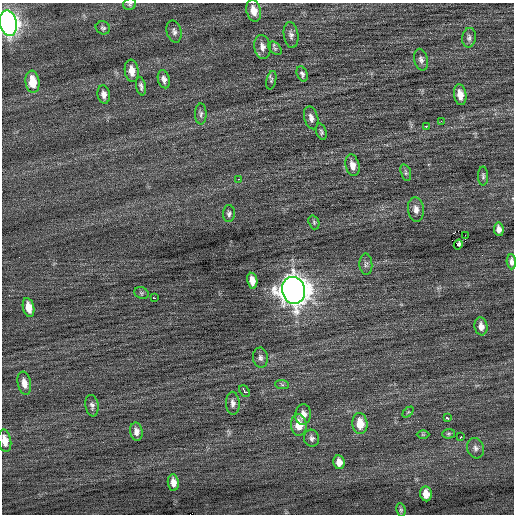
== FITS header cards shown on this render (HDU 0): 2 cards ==
NAXIS1  =                  512 / Axis length
NAXIS2  =                  512 / Axis length

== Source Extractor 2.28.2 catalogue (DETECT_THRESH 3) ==
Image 512 x 512 px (HDU 0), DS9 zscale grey, 1 PNG px = 1 image px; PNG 516 x 516 px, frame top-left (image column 1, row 512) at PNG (2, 3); each listed source drawn as its Kron ellipse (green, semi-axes under 4 px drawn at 4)
Background 0.0602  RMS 0.71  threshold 2.14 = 3 sigma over >= 5 px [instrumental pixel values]
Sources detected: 63; all 63 listed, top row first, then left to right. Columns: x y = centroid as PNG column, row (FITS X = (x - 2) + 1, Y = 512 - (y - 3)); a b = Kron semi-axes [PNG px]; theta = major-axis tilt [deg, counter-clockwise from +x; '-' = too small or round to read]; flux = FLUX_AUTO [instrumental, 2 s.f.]
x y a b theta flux
130 4 6 6 - 88
254 11 11 7 -77 490
8 23 13 8 -79 26000
103 28 7 6 - 110
174 31 11 7 -74 190
291 35 13 7 -81 210
469 38 10 7 83 160
262 47 12 8 -79 300
275 48 8 5 -44 97
421 60 11 7 -76 190
132 71 11 7 -82 480
302 74 8 5 -67 130
164 79 9 6 -75 200
271 80 9 5 77 100
32 82 11 7 -83 1000
141 86 9 5 -79 140
104 94 9 6 -80 240
460 95 10 6 -81 470
201 114 10 5 89 140
311 118 11 6 -75 240
441 121 2 2 - 160
426 126 3 2 - 230
321 132 8 5 -73 110
352 165 11 7 -77 360
406 173 9 4 -74 99
483 176 9 5 -90 110
238 179 3 2 - 30
416 209 12 8 -83 290
229 214 8 6 87 130
314 222 7 5 -71 86
499 229 7 5 -81 230
465 235 2 2 - 5800
458 244 5 3 - 350
511 262 7 4 -87 190
366 264 10 6 -86 150
252 281 8 5 -81 460
294 290 13 11 -77 65000
141 293 7 5 -22 96
154 298 3 2 - 160
28 307 10 5 -77 610
481 326 9 6 -82 310
260 358 10 7 -83 190
24 383 12 6 -79 410
282 385 7 4 -3 87
245 391 7 4 -49 530
233 403 11 7 -88 230
92 406 11 6 -81 170
408 412 6 4 44 57
303 414 10 8 84 380
448 418 3 3 - 300
360 424 10 7 -86 850
299 425 11 8 -86 800
136 432 9 6 -82 260
449 434 6 5 - 71
423 435 6 4 0 56
461 437 3 2 - 270
312 438 8 7 - 170
5 441 11 6 -81 510
476 448 10 8 -72 210
339 462 7 5 -80 360
173 482 8 5 -83 340
426 494 7 5 -83 520
401 510 7 4 -81 83
At the frame edge (FLAGS 8, measured only in part): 4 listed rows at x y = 130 4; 8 23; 511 262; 5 441